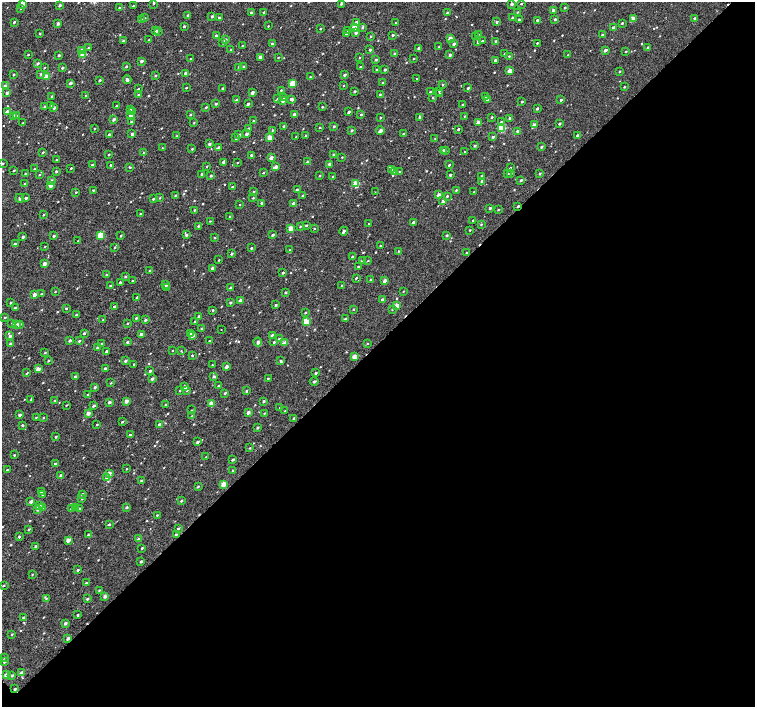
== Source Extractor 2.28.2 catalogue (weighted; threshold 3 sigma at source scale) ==
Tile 12 of 4 x 4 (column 4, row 3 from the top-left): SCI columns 4549-6054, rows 1664-3072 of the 6054 x 6051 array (HDU 1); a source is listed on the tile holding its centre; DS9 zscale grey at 2 x 2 block average (1 PNG px = mean of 2 x 2 image px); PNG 757 x 709 px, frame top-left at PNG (2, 2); each listed source drawn as its Kron ellipse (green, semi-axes under 4 px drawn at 4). Shown black and unused: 52% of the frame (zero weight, under 2 of 3 exposures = <1% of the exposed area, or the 3 px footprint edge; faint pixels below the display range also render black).
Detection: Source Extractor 2.28.2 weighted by HDU 2 'WHT'; one run over the whole footprint, this tile lists its part. Background 0.00541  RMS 0.0055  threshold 0.0246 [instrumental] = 3 sigma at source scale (4.5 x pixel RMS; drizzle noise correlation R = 1.50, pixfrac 1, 0.0396/0.0396 arcsec/px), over >= 5 px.
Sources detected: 632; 2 cosmic-ray / hot-pixel residue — neither listed nor drawn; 2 coinciding with a brighter row at this scale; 2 inside a brighter listed object's ellipse — not listed separately; of the other 626, all 500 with FLUX_AUTO >= 0.741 (the completeness limit of this list) listed and drawn (126 fainter detections not listed), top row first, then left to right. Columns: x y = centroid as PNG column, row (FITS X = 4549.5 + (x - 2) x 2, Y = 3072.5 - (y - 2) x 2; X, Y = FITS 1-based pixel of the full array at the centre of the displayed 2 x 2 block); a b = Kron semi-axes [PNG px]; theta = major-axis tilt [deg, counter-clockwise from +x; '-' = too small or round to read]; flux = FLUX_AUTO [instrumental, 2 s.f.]
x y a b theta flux
23 3 2 2 - 16
153 3 2 2 - 1.5
341 3 2 2 - 2.9
512 4 2 2 - 3.1
521 4 2 2 - 1.8
60 5 2 2 - 3.5
133 6 2 2 - 1.4
120 8 2 2 - 2
565 8 2 2 - 1.3
20 9 3 2 - 1.2
553 10 2 2 - 3.8
251 12 3 2 - 1.7
517 12 2 2 - 0.87
264 13 2 2 - 3.2
447 13 2 2 - 3.6
188 15 2 2 - 2.4
212 16 2 2 - 3
144 18 3 3 - 1.3
219 18 2 2 - 2.6
512 18 2 2 - 2.5
634 18 3 2 - 16
694 18 2 2 - 1.5
519 19 2 2 - 1.6
555 19 2 2 - 2.4
141 20 2 2 - 5.8
537 20 2 2 - 2.7
14 22 2 2 - 1.6
356 22 3 2 - 3.5
496 22 3 2 - 2.3
58 23 2 2 - 3.8
395 23 2 2 - 1.1
622 23 2 2 - 1.2
184 26 2 2 - 1.8
268 26 2 2 - 0.76
362 27 3 2 - 1.8
354 28 3 3 - 17
613 28 3 3 - 1.9
320 29 2 2 - 1.1
156 31 2 2 - 5.2
158 31 3 3 - 1.4
348 31 3 2 - 0.79
356 33 3 3 - 2.8
40 34 2 2 - 1.2
346 34 2 2 - 1.9
478 34 2 2 - 0.83
393 35 2 2 - 2.5
602 35 3 2 - 1.2
216 36 2 2 - 4.7
370 36 2 2 - 1.3
476 36 2 2 - 1
450 38 2 2 - 7.8
149 40 2 2 - 1.6
225 40 2 2 - 5.2
123 41 2 2 - 5.2
482 41 2 2 - 1.6
496 41 2 2 - 2.8
478 42 2 2 - 4.4
223 43 3 2 - 1.7
537 43 2 2 - 1.1
272 44 2 2 - 5.8
454 44 2 2 - 3
242 46 2 2 - 1.4
439 47 2 2 - 2.5
88 48 2 2 - 0.79
418 48 2 2 - 1.8
648 48 2 2 - 3.6
231 50 3 2 - 1.9
370 50 2 2 - 2.3
605 50 3 2 - 4
82 51 3 2 - 16
625 51 2 2 - 1.3
83 54 3 2 - 21
395 54 2 2 - 5.2
504 54 3 2 - 1.2
28 55 2 2 - 0.91
59 55 2 2 - 1.9
450 55 3 2 - 3.2
568 55 2 2 - 0.87
509 56 2 2 - 0.98
260 57 2 2 - 8.6
278 57 2 2 - 0.76
359 58 2 2 - 0.92
190 59 2 2 - 0.75
414 59 2 2 - 0.74
376 60 3 2 - 1.7
495 60 2 2 - 3
141 61 2 2 - 3.7
38 63 2 2 - 2.7
126 66 2 2 - 2
243 66 2 2 - 1.2
238 67 2 2 - 0.85
361 67 2 2 - 1.8
44 68 2 2 - 0.82
62 68 2 2 - 2.4
376 70 2 2 - 1.6
385 70 3 2 - 2.1
510 71 3 2 - 16
619 71 2 2 - 1.3
186 73 2 2 - 5.1
41 74 3 2 - 2.1
14 75 2 2 - 1.6
344 75 2 2 - 2.6
46 76 2 2 - 14
156 76 2 2 - 1.7
310 77 2 2 - 0.86
417 79 2 2 - 0.94
100 80 2 2 - 2.1
127 80 4 2 - 3.7
382 82 2 2 - 0.91
71 83 2 2 - 4.9
292 83 3 2 - 24
343 85 2 2 - 0.79
442 85 3 2 - 0.87
5 86 3 2 - 3.7
624 87 3 2 - 0.92
186 88 2 2 - 1.2
222 88 2 2 - 1.1
468 88 2 2 - 1.6
138 89 2 2 - 1.2
281 90 2 2 - 1.1
354 91 2 2 - 2
439 91 3 2 - 0.78
252 92 2 2 - 7.4
430 92 2 2 - 2
7 93 2 2 - 3.8
380 94 2 2 - 1.1
440 94 2 2 - 1.3
139 95 2 2 - 1.2
52 96 2 2 - 1.9
86 96 2 2 - 1.1
486 96 2 2 - 3.1
283 98 2 2 - 1
433 98 2 2 - 1.4
277 99 3 2 - 0.96
291 99 3 2 - 4.6
237 100 3 2 - 3.3
488 100 3 2 - 3
561 100 2 2 - 2.1
283 101 3 2 - 2.6
522 101 2 2 - 1.3
216 104 2 2 - 2.2
248 104 2 2 - 3.4
463 105 3 2 - 1.6
51 106 3 2 - 0.78
117 106 2 2 - 1.8
45 107 2 2 - 2.1
206 107 2 2 - 1.3
322 107 2 2 - 1.1
54 108 2 2 - 3.7
537 108 2 2 - 2.1
130 110 3 2 - 0.94
7 111 2 2 - 6.3
132 112 3 2 - 0.8
349 112 2 2 - 2.9
190 114 2 2 - 1.7
294 114 2 2 - 4.5
361 115 2 2 - 1.7
16 116 2 2 - 3.4
130 116 2 2 - 5.2
464 116 2 2 - 0.95
14 117 2 2 - 9.3
419 117 4 2 - 1.3
492 117 2 2 - 1.5
380 118 2 2 - 1.1
510 118 3 2 - 3.6
114 119 2 2 - 3.8
253 121 2 2 - 1.3
131 122 2 2 - 1.4
478 122 2 2 - 6.9
501 122 2 2 - 1.2
23 123 2 2 - 0.83
194 123 2 2 - 0.85
559 124 2 2 - 1.8
534 125 3 2 - 10
284 126 2 2 - 1.4
334 126 2 2 - 2.4
94 128 2 2 - 0.91
320 128 2 2 - 1.1
502 128 3 3 - 56
249 129 2 2 - 4.1
458 129 2 2 - 1.8
272 130 2 2 - 1.2
352 130 2 2 - 2.5
380 131 4 2 - 5.4
517 131 3 2 - 2
109 134 2 2 - 2.1
132 134 3 2 - 3.1
246 134 3 2 - 3.8
403 134 2 2 - 1.9
239 135 2 2 - 3.5
306 135 2 2 - 1.5
577 135 2 2 - 2.7
177 136 3 2 - 1.6
270 137 3 2 - 17
296 137 2 2 - 1.1
493 137 2 2 - 2.2
236 138 3 2 - 1.9
435 138 2 2 - 0.81
209 144 2 2 - 3.2
475 146 2 2 - 1.9
219 147 2 2 - 3.6
541 147 2 2 - 1.9
162 148 2 2 - 1.2
192 149 3 2 - 1.3
443 150 3 2 - 1.8
446 151 3 2 - 0.92
43 152 2 2 - 1.1
465 152 2 2 - 1.1
144 153 2 2 - 4.5
109 155 2 2 - 1.3
251 155 2 2 - 1.7
334 155 2 2 - 3.1
342 157 2 2 - 0.76
271 158 2 2 - 7.7
56 160 3 2 - 1.1
223 162 2 2 - 2.7
308 162 2 2 - 7.2
2 163 2 2 - 1.8
237 163 2 2 - 1.1
329 164 2 2 - 3.9
92 165 2 2 - 1.8
111 165 2 2 - 1.6
449 165 2 2 - 1.3
207 166 2 2 - 1.2
130 167 3 2 - 1
276 167 2 2 - 8
71 168 2 2 - 1
510 168 2 2 - 1
34 169 2 2 - 0.79
14 170 2 2 - 1.6
391 170 3 3 - 1.5
56 171 2 2 - 1.9
395 171 3 2 - 6.2
400 172 3 2 - 2
25 173 2 2 - 0.91
263 173 2 2 - 1.3
511 173 3 2 - 0.81
540 173 2 2 - 1.6
202 174 2 2 - 1.1
508 174 2 2 - 0.89
39 175 2 2 - 0.77
450 175 2 2 - 2.9
211 176 2 2 - 1.6
320 176 2 2 - 1.1
482 176 2 2 - 1.5
333 177 3 3 - 1.3
51 180 3 3 - 1.9
521 180 2 2 - 2.2
482 181 3 2 - 2.3
25 184 2 2 - 1
356 184 3 3 - 28
51 185 2 2 - 11
232 187 2 2 - 1.1
297 189 2 2 - 1.8
93 190 2 2 - 1.5
456 190 2 2 - 1.2
76 192 2 2 - 0.96
253 192 3 2 - 1.5
375 192 2 2 - 1.5
474 192 3 2 - 1.3
439 195 2 2 - 7.4
176 196 2 2 - 1.9
303 196 2 2 - 2.1
447 196 2 2 - 1.4
20 198 4 2 - 2.6
26 198 3 2 - 2.5
160 198 3 2 - 0.88
253 198 2 2 - 1.1
153 199 2 2 - 1.6
443 201 3 2 - 2.8
262 203 2 2 - 3.2
293 203 2 2 - 2.7
239 205 2 2 - 0.92
518 206 3 2 - 1.9
490 208 2 2 - 1.8
498 209 3 2 - 0.96
195 210 2 2 - 1.3
140 214 2 2 - 0.82
44 215 2 2 - 0.82
230 216 2 2 - 1.4
210 221 2 2 - 0.78
473 221 2 2 - 1.4
413 222 2 2 - 2.2
369 224 2 2 - 1.7
481 224 3 2 - 1.2
306 225 2 2 - 1.6
198 226 3 3 - 1.3
300 226 2 2 - 1.1
291 228 3 2 - 22
314 228 2 2 - 1.1
470 230 2 2 - 1.1
344 231 4 2 - 3.4
100 235 3 2 - 33
186 235 2 2 - 2.7
273 235 2 2 - 2.8
447 235 2 2 - 2
54 236 2 2 - 2.1
121 236 2 2 - 1.3
23 237 2 2 - 3.1
215 238 2 2 - 1.2
78 241 2 2 - 0.9
15 244 2 2 - 3
380 246 2 2 - 1.2
45 247 2 2 - 1.4
115 247 2 2 - 0.99
251 248 2 2 - 1.5
290 250 3 2 - 1.6
398 251 3 2 - 1.1
467 253 2 2 - 1.7
232 254 2 2 - 2.3
352 257 2 2 - 2
219 260 2 2 - 0.86
362 261 2 2 - 2.9
368 261 2 2 - 0.76
45 263 2 2 - 7.1
358 266 2 2 - 2.2
212 268 2 2 - 3.1
150 271 3 2 - 2
283 273 2 2 - 2
106 275 2 2 - 1.6
125 276 3 2 - 1.5
356 278 2 2 - 1.4
370 279 2 2 - 1.1
133 280 2 2 - 0.98
385 280 2 2 - 6
120 282 2 2 - 2.3
110 285 3 2 - 0.98
166 285 2 2 - 5.1
342 286 2 2 - 1.7
167 288 3 2 - 0.87
230 288 2 2 - 2.4
403 291 2 2 - 0.86
55 292 2 2 - 0.84
286 292 2 2 - 2.1
41 294 2 2 - 0.79
34 295 2 2 - 8.6
137 297 2 2 - 2
382 299 3 2 - 2.2
240 300 2 2 - 7.6
230 302 2 2 - 2.4
10 303 2 2 - 1.2
276 305 2 2 - 1.7
397 305 3 2 - 19
114 307 2 2 - 2.2
15 308 2 2 - 2.4
66 308 2 2 - 1.7
353 309 2 2 - 1.2
392 309 3 2 - 0.92
213 310 3 3 - 1.4
305 313 2 2 - 1.2
76 315 2 2 - 1.5
199 316 2 2 - 2.2
5 317 3 2 - 1.4
136 318 2 2 - 2
103 319 3 2 - 0.83
345 319 2 2 - 1.7
145 320 2 2 - 2
195 322 2 2 - 1.6
306 322 3 2 - 33
12 323 3 2 - 1.2
127 323 2 2 - 1.2
16 324 3 2 - 2.2
19 324 2 2 - 8.2
201 328 2 2 - 1.5
221 329 2 2 - 0.75
84 333 2 2 - 2.3
141 334 2 2 - 4.9
191 334 3 2 - 4.2
272 335 3 2 - 3.1
10 336 3 3 - 3.5
192 336 2 2 - 7.1
279 339 2 2 - 1.5
70 340 2 2 - 3.8
79 341 3 2 - 1.9
210 341 2 2 - 2.3
127 342 2 2 - 1.9
258 342 4 2 - 4.2
274 342 2 2 - 1.4
102 343 2 2 - 0.85
285 343 3 2 - 10
367 343 3 2 - 0.79
11 344 2 2 - 5.9
97 347 2 2 - 2.6
172 350 2 2 - 0.8
106 351 2 2 - 1.9
181 351 3 2 - 0.74
45 352 3 2 - 1
192 355 2 2 - 1.5
354 357 3 2 - 12
48 361 2 2 - 1.7
125 361 2 2 - 2.8
281 361 3 2 - 2
134 364 2 2 - 1.3
212 365 2 2 - 0.95
227 366 2 2 - 5.7
105 368 2 2 - 2.9
38 369 2 2 - 8.5
150 371 2 2 - 2.6
27 373 4 2 - 0.98
316 373 2 2 - 2.1
214 376 2 2 - 3.2
75 377 2 2 - 4.4
268 378 2 2 - 0.98
152 379 2 2 - 3.7
314 382 4 2 - 2.2
111 383 2 2 - 0.74
219 386 2 2 - 2.6
95 387 2 2 - 2.6
185 387 2 2 - 7.4
187 390 3 3 - 1.8
180 391 2 2 - 0.84
246 391 3 2 - 1.7
225 393 3 2 - 2
88 394 2 2 - 0.97
31 400 2 2 - 0.81
55 401 2 2 - 3
126 401 2 2 - 7.9
263 401 3 2 - 2.2
109 402 2 2 - 2.9
165 404 2 2 - 1.2
211 404 3 2 - 16
66 405 2 2 - 0.91
94 406 3 2 - 2.9
280 407 2 2 - 0.9
192 410 3 2 - 0.78
285 411 3 2 - 1.4
248 412 2 2 - 4.8
88 413 2 2 - 8.9
264 413 2 2 - 0.8
20 415 2 2 - 4.4
192 416 2 2 - 0.76
36 417 2 2 - 0.85
43 418 2 2 - 0.79
294 419 4 2 - 1.6
122 422 3 2 - 1.4
97 424 2 2 - 1.2
159 424 2 2 - 3.2
22 425 2 2 - 1.7
257 428 3 2 - 1.9
130 435 2 2 - 2.5
56 437 2 2 - 1.4
198 442 3 2 - 2.3
250 448 2 2 - 0.74
14 455 2 2 - 0.99
206 457 2 2 - 0.77
233 460 2 2 - 2.1
55 464 2 2 - 3.7
126 469 2 2 - 1
7 470 2 2 - 1.6
233 471 2 2 - 2.7
109 473 3 2 - 6.9
61 475 2 2 - 4.9
107 477 3 2 - 6
141 480 3 3 - 1.3
223 484 3 2 - 21
198 486 3 2 - 1.2
42 491 3 2 - 2.9
82 494 3 2 - 2.3
43 495 3 3 - 1.4
82 499 2 2 - 0.91
31 501 2 2 - 5.4
181 501 2 2 - 1.5
39 506 3 2 - 2.8
126 507 2 2 - 2.3
42 508 4 3 - 1.9
75 508 3 2 - 1.1
79 508 3 2 - 1.6
38 509 2 2 - 7.1
71 509 3 2 - 1.1
157 515 2 2 - 1.3
109 524 2 2 - 1.9
178 529 3 2 - 2.2
29 530 3 2 - 1.6
176 534 3 2 - 1.6
88 535 2 2 - 1.1
19 537 2 2 - 1.9
139 539 3 2 - 7.8
68 540 2 2 - 11
36 546 2 2 - 3.1
142 548 2 2 - 1.6
141 561 2 2 - 2.7
78 570 2 2 - 2.1
32 574 2 2 - 0.76
87 583 2 2 - 3.3
3 585 2 2 - 1.8
99 590 2 2 - 1.1
105 596 3 2 - 5.1
46 598 3 2 - 1
87 599 2 2 - 2.4
77 615 2 2 - 1.4
24 618 2 2 - 4.5
65 623 3 2 - 3.1
12 634 3 2 - 1.1
68 638 2 2 - 4.5
4 658 2 2 - 0.76
4 662 2 2 - 1.8
21 673 3 2 - 8.6
6 675 3 2 - 5.5
12 675 2 2 - 2.9
15 689 3 2 - 3.2
Overlapping masked pixels (flux is a lower limit): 2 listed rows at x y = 518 206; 15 689
Isophote crosses this tile's border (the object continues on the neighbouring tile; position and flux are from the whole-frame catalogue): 2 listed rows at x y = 23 3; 2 163